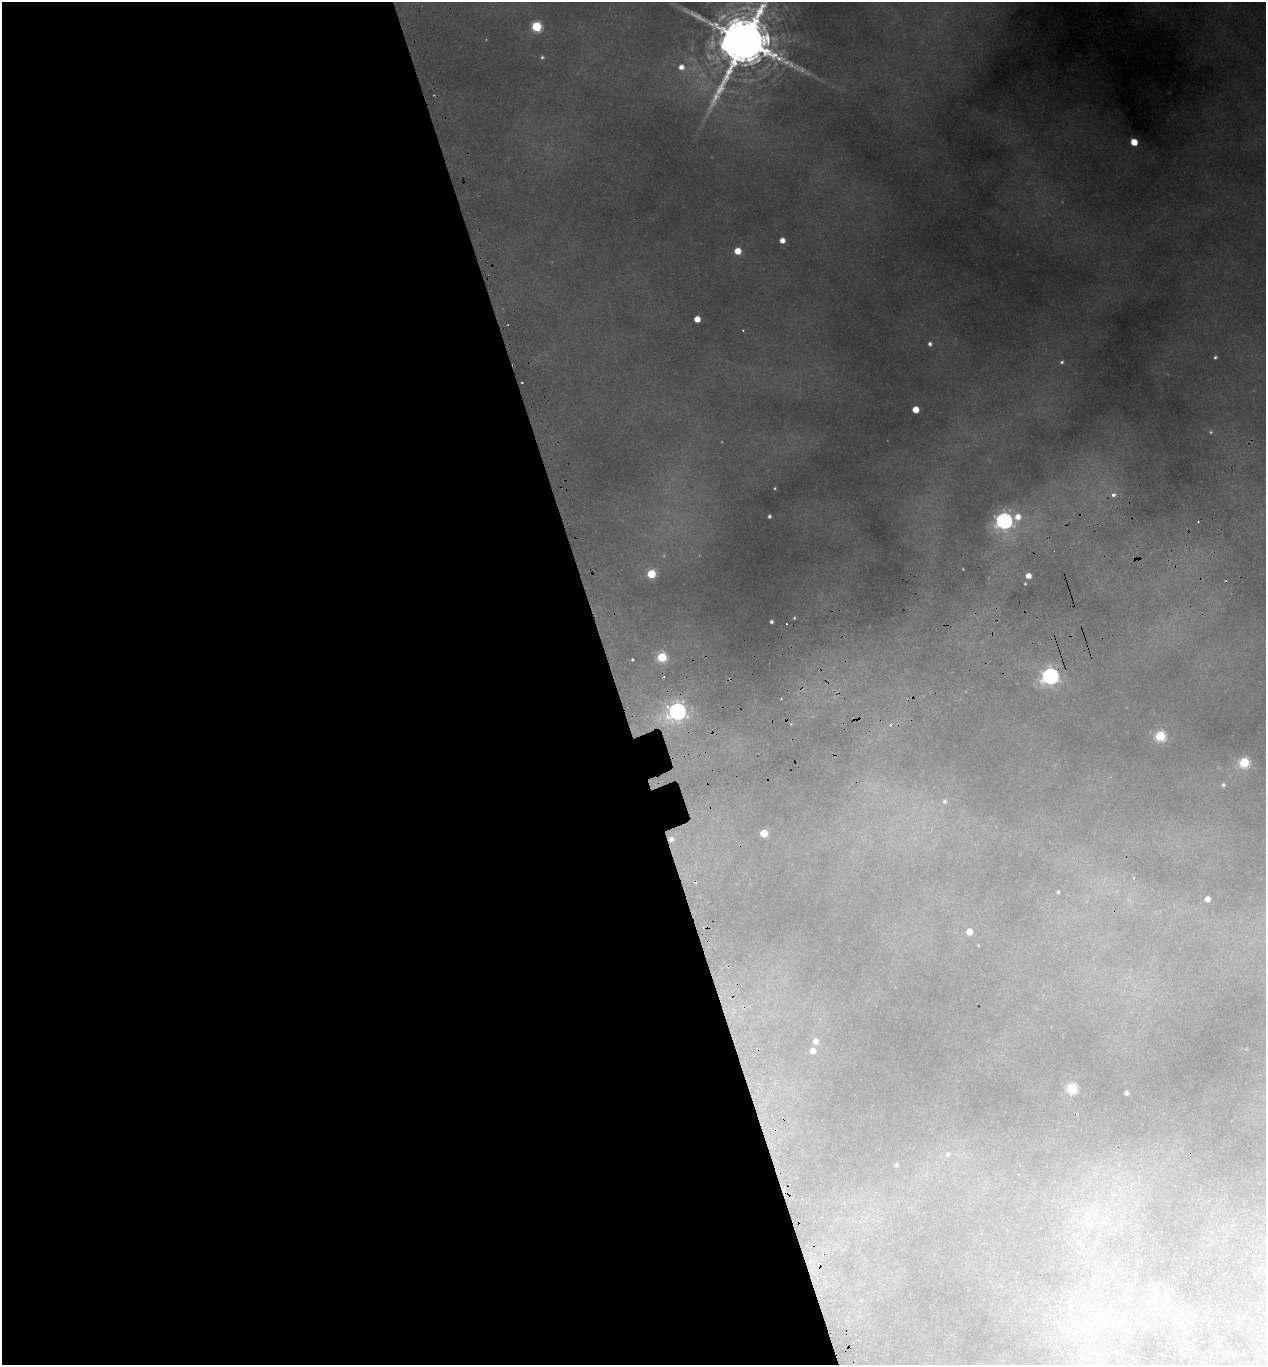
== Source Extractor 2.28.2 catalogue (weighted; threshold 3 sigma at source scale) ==
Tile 9 of 4 x 4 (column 1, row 3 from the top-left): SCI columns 128-1391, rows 1424-2786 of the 5365 x 5569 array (HDU 1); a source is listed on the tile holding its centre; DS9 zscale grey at full resolution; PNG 1268 x 1367 px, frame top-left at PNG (2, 2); no overlay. Shown black and unused: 49% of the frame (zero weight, under 2 of 3 exposures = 4% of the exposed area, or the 3 px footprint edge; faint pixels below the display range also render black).
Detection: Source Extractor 2.28.2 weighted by HDU 2 'WHT'; one run over the whole footprint, this tile lists its part. Background 0.191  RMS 0.0093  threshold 0.0417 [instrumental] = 3 sigma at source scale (4.5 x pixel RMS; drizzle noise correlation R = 1.50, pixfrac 1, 0.0396/0.0396 arcsec/px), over >= 5 px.
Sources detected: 50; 4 too faint to see at this stretch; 3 cosmic-ray / hot-pixel residue — not listed; the other 43 listed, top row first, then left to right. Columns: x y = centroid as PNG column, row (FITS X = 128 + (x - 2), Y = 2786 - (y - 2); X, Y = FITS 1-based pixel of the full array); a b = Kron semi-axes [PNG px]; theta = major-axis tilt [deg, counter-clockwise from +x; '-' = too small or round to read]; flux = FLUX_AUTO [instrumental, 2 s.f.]
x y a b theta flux
536 26 6 6 - 81
744 41 25 16 -77 8800
542 57 5 4 - 1.7
681 67 7 6 - 8.3
1134 142 5 5 - 21
782 240 5 4 - 8.3
737 251 5 5 - 18
697 319 5 5 - 14
743 330 3 3 - 0.89
930 344 5 5 - 3
1215 357 5 4 - 1.9
1062 362 5 5 - 2
522 382 3 2 - 1.1
915 410 5 5 - 18
1113 494 6 4 20 4.2
769 516 4 3 - 1.9
1018 517 9 8 - 12
1004 521 8 7 - 340
1198 522 3 2 - 1.5
651 574 5 5 - 45
1028 576 5 4 - 9
1025 584 3 3 - 0.98
794 618 4 3 - 1.1
771 622 3 3 - 2.2
662 657 6 5 - 57
632 660 3 2 - 1.6
1050 676 7 7 - 330
677 711 9 7 27 460
1160 736 6 6 - 81
1244 762 6 6 - 78
1223 785 6 5 - 2
944 801 6 6 - 2.2
764 833 5 5 - 28
671 839 7 6 - 5
1058 892 4 3 - 1.1
1207 899 5 4 - 7.3
969 931 5 5 - 11
815 1041 6 6 - 7.1
812 1051 6 5 - 8.3
1072 1088 6 6 - 72
1126 1093 4 4 - 3
948 1154 6 5 - 1.9
896 1165 4 3 - 1.8
Overlapping masked pixels (flux is a lower limit): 2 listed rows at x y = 1050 676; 671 839
Isophote crosses this tile's border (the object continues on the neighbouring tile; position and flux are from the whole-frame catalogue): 1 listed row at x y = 744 41